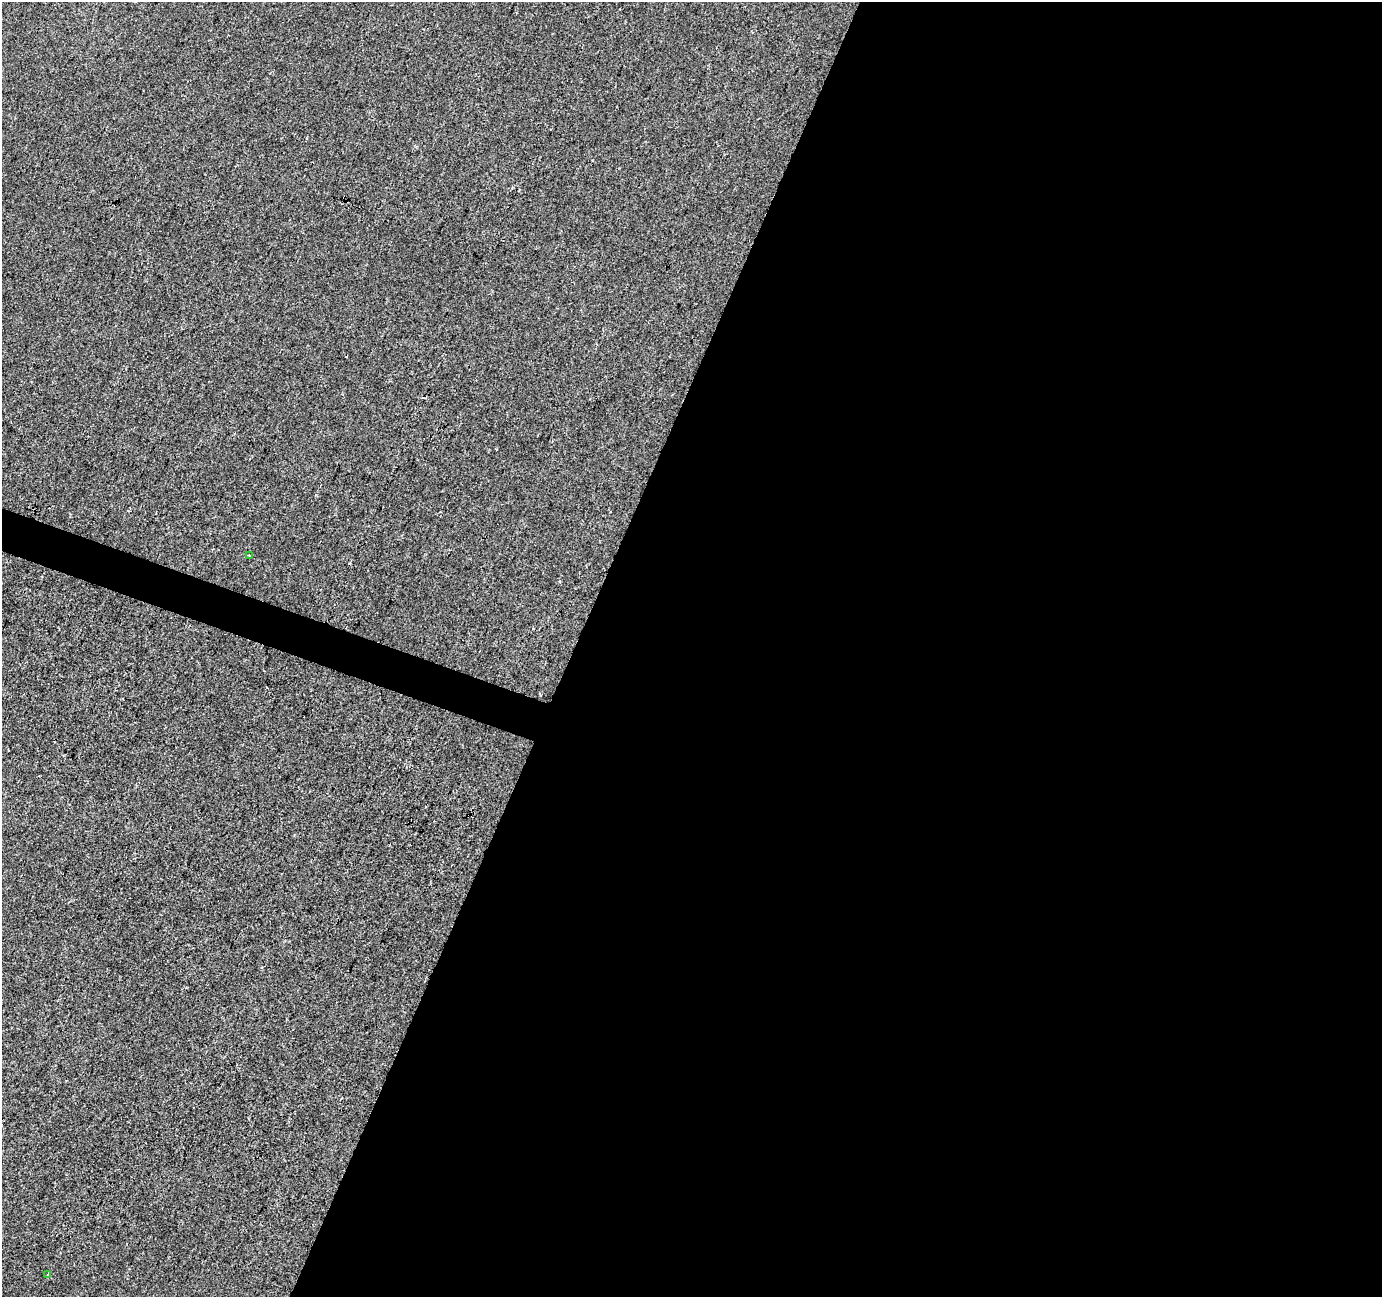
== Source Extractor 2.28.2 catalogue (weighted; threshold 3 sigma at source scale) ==
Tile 12 of 4 x 4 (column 4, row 3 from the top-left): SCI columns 4148-5527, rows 1570-2864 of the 5527 x 5664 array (HDU 1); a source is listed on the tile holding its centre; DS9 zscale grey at full resolution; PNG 1384 x 1299 px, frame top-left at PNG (2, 2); each listed source drawn as its Kron ellipse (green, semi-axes under 4 px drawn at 4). Shown black and unused: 60% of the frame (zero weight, under 2 of 3 exposures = <1% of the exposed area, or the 3 px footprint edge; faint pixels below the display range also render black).
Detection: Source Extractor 2.28.2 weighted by HDU 2 'WHT'; one run over the whole footprint, this tile lists its part. Background -3.70e-04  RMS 0.0045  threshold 0.0202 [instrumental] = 3 sigma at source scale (4.5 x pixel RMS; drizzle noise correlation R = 1.50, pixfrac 1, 0.0396/0.0396 arcsec/px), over >= 5 px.
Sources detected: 4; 2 cosmic-ray / hot-pixel residue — neither listed nor drawn; the other 2 listed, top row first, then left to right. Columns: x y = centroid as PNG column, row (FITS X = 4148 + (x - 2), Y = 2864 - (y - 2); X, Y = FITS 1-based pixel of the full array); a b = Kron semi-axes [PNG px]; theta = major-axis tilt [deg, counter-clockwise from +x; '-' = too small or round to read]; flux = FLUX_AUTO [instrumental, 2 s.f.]
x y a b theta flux
249 555 3 3 - 0.61
48 1275 4 3 - 1.9